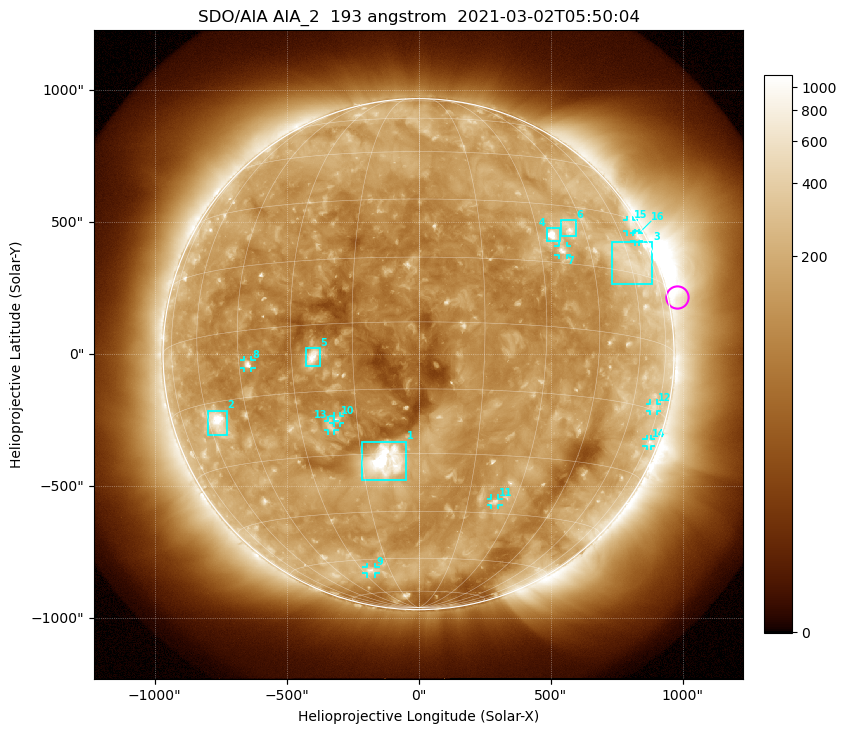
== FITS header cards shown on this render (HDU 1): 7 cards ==
TELESCOP= 'SDO/AIA '           / For AIA: SDO/AIA
INSTRUME= 'AIA_2   '           / For AIA: AIA_ATA1, AIA_ATA2, AIA_ATA3 or AIA_AT
WAVELNTH=                  193 / [angstrom] Wavelength
WAVEUNIT= 'angstrom'           / Wavelength unit: angstrom
DATE-OBS= '2021-03-02T05:50:04.843' / [ISO] Date when observation started; ISO 8
CTYPE1  = 'HPLN-TAN'           / CTYPE1: HPLN
CTYPE2  = 'HPLT-TAN'           / CTYPE2: HPLT

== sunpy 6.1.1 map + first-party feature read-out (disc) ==
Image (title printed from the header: SDO/AIA AIA_2  193 angstrom  2021-03-02T05:50:04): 1024 x 1024 px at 2.4 arcsec/px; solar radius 968 arcsec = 403 px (full disc in frame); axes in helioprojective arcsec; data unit not stated in the header (colour bar unlabelled)
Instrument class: DISC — disc imager (sunpy class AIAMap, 193 A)
Bright regions (active regions / flare kernels): reference = the median radial profile (limb darkening/brightening removed); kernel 9 px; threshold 5 sigma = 218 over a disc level ~126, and >= 1.15x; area >= 12 px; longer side >= 10 px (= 24 arcsec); searched inside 0.97 R_sun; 16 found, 16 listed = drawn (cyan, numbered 1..; 10 of them under ~33 arcsec drawn as corner ticks so the feature stays visible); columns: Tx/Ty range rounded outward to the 5 arcsec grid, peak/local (2 s.f.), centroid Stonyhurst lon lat
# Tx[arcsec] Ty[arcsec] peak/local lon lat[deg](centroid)
1 -215..-45 -480..-330 20 -9 -32
2 -800..-725 -305..-210 14 -56 -19
3 730..885 265..425 2.9 +61 +18
4 485..535 425..480 13 +34 +22
5 -425..-375 -45..25 9.5 -25 -7
6 540..595 445..510 5.5 +40 +24
7 530..565 375..410 6 +36 +18
8 -660..-630 -55..-25 6.2 -42 -8
9 -200..-160 -830..-805 3.3 -25 -64
10 -325..-295 -260..-235 5.2 -20 -22
11 275..305 -570..-545 4.1 +24 -42
12 875..905 -215..-185 2.4 +71 -14
13 -345..-320 -290..-250 3.8 -22 -23
14 865..880 -350..-320 2.9 +76 -22
15 790..815 465..510 2.6 +69 +28
16 815..835 425..460 2.6 +70 +25
Off-limb structures (1.02-1.3 R_sun): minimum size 162 px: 6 found; the strongest spans PA ~215..325 deg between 1.02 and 1.3 R_sun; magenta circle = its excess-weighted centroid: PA ~280 deg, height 1.04 R_sun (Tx ~980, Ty ~215 arcsec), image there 1.8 x the reference